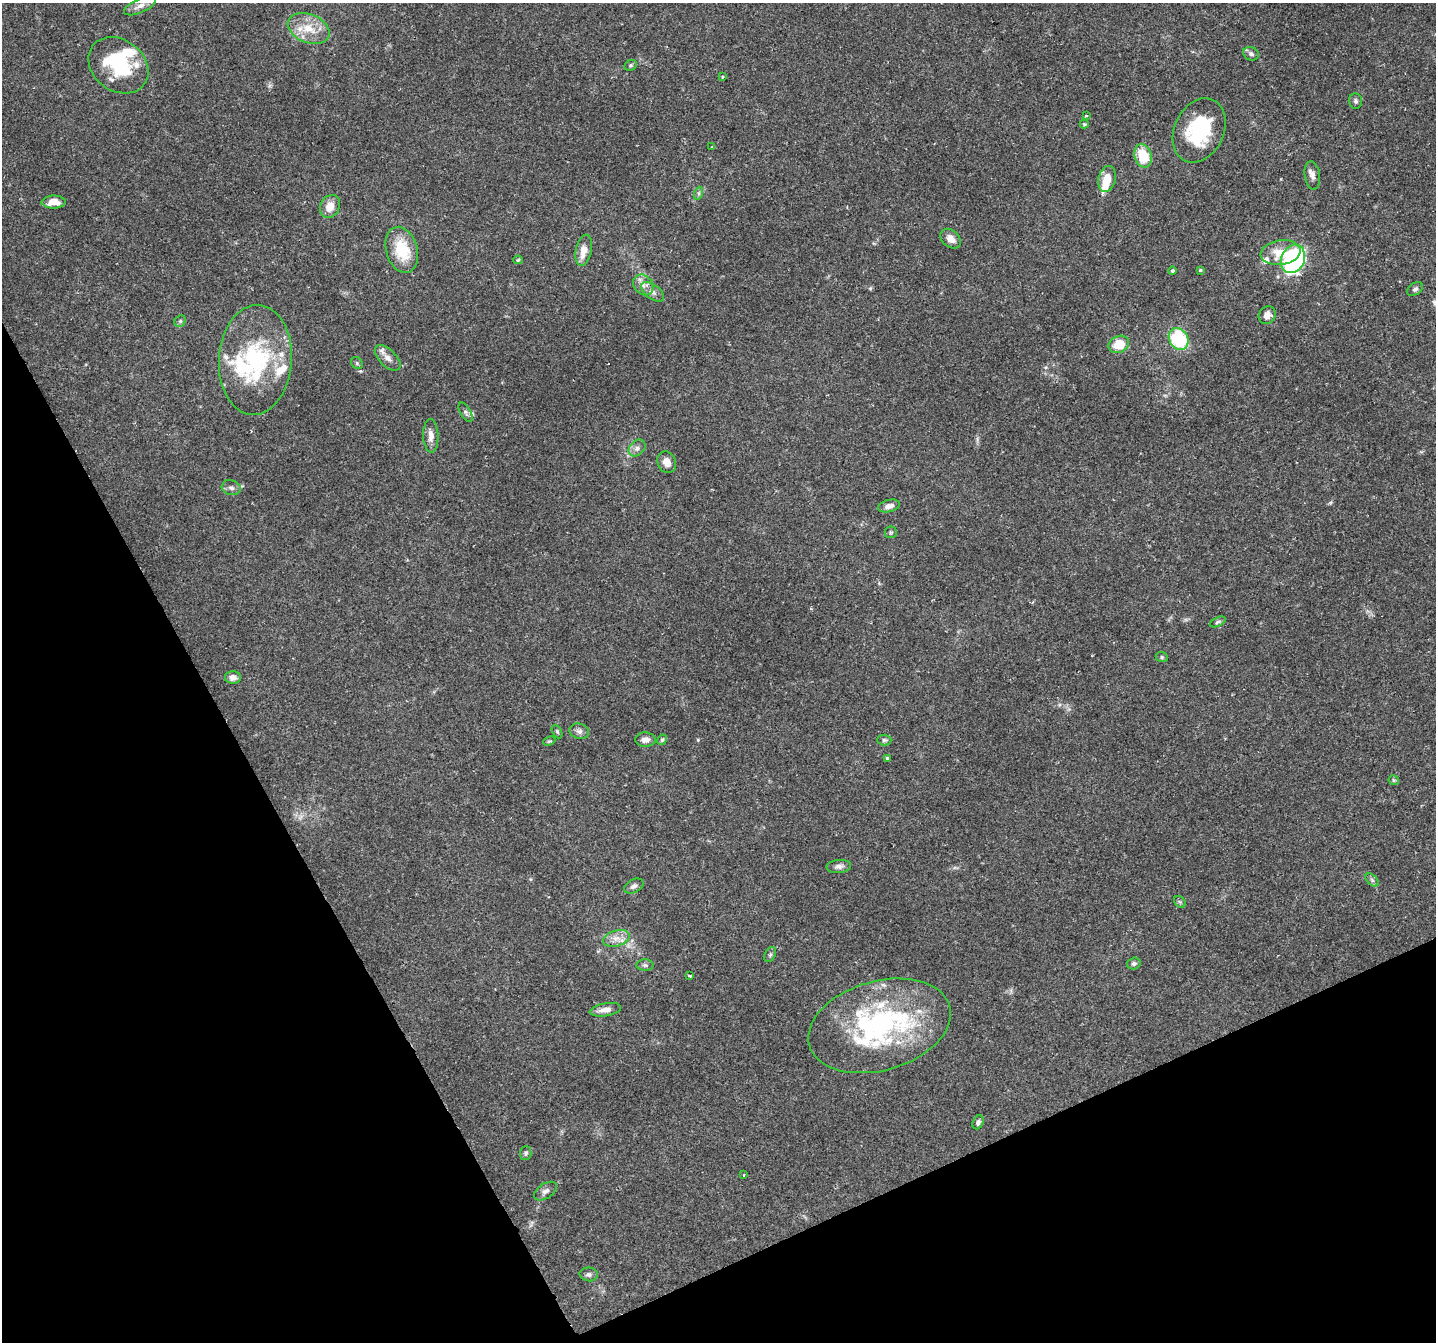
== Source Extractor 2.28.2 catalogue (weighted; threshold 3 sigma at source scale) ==
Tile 14 of 4 x 4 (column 2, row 4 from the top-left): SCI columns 1437-2870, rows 159-1498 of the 5738 x 5615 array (HDU 1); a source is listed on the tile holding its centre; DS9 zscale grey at full resolution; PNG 1438 x 1344 px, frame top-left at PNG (2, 3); each listed source drawn as its Kron ellipse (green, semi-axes under 4 px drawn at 4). Shown black and unused: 24% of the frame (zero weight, under 2 of 3 exposures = <1% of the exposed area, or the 3 px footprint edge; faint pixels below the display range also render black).
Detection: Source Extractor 2.28.2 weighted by HDU 2 'WHT'; one run over the whole footprint, this tile lists its part. Background 0.0816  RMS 0.005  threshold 0.0225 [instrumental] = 3 sigma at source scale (4.5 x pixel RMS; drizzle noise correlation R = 1.50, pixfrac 1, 0.0396/0.0396 arcsec/px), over >= 5 px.
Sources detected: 81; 1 too faint to see at this stretch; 2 inside a brighter object's white glare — neither listed nor drawn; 9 inside a brighter listed object's ellipse — not listed separately; the other 69 listed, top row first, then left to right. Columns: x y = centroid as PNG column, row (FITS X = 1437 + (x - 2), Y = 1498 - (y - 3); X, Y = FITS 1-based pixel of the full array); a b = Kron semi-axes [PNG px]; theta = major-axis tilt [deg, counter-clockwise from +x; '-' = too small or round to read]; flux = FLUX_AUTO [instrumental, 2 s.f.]
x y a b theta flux
140 6 17 7 24 3
309 29 22 14 -23 12
1251 54 8 6 -28 1.5
118 65 32 25 -37 30
631 65 6 5 - 0.82
722 77 4 3 - 0.51
1356 101 8 6 -86 1.3
1086 116 3 3 - 0.87
1084 124 4 3 - 0.6
1199 130 34 24 64 37
712 147 3 3 - 0.51
1143 156 12 8 -74 15
1312 175 14 7 -81 2.8
1107 179 13 8 77 8.7
699 193 7 4 72 0.95
54 202 12 6 1 5.2
330 206 12 9 63 6.2
950 239 11 8 -42 3.9
402 250 23 15 -73 19
584 250 16 8 78 6.7
1281 253 20 12 8 9.9
1293 259 15 11 65 99
518 260 5 4 - 0.72
1200 270 3 3 - 1.4
1172 271 4 4 - 0.83
643 285 11 9 -51 3.6
1415 289 8 6 36 1.2
653 292 13 7 -36 2.7
1267 315 9 8 - 3.4
180 321 6 5 - 0.79
1179 339 11 9 -58 38
1119 344 10 8 24 11
388 358 16 8 -44 3.7
255 360 55 36 86 61
357 363 6 5 - 0.86
466 412 11 5 -59 1.4
431 436 17 7 -88 3.9
637 448 10 7 45 2.3
667 462 11 9 -64 4.2
231 488 9 7 -15 1.9
889 506 11 6 14 2.7
891 532 6 6 - 0.79
1218 622 8 4 25 0.98
1162 657 6 5 - 0.77
233 677 8 6 -1 3.5
557 731 7 4 -63 0.8
579 731 10 7 -18 2
645 740 10 7 -1 2.5
662 740 5 4 - 0.74
884 740 7 5 -2 1
549 741 6 4 23 0.64
887 758 4 4 - 0.64
1394 780 5 5 - 0.69
839 866 12 6 5 2.1
1372 880 8 4 -46 1.1
634 886 10 6 26 2
1180 902 6 5 - 0.76
616 938 13 8 17 4.3
770 955 8 5 63 1.1
1134 963 7 6 - 1.5
645 965 8 6 0 1.2
690 976 3 3 - 0.7
605 1010 16 6 9 3.8
880 1026 73 45 16 110
978 1122 7 5 64 1.6
526 1153 7 5 86 1
744 1175 3 3 - 0.45
545 1191 13 7 32 2.3
589 1274 9 7 -4 1.6